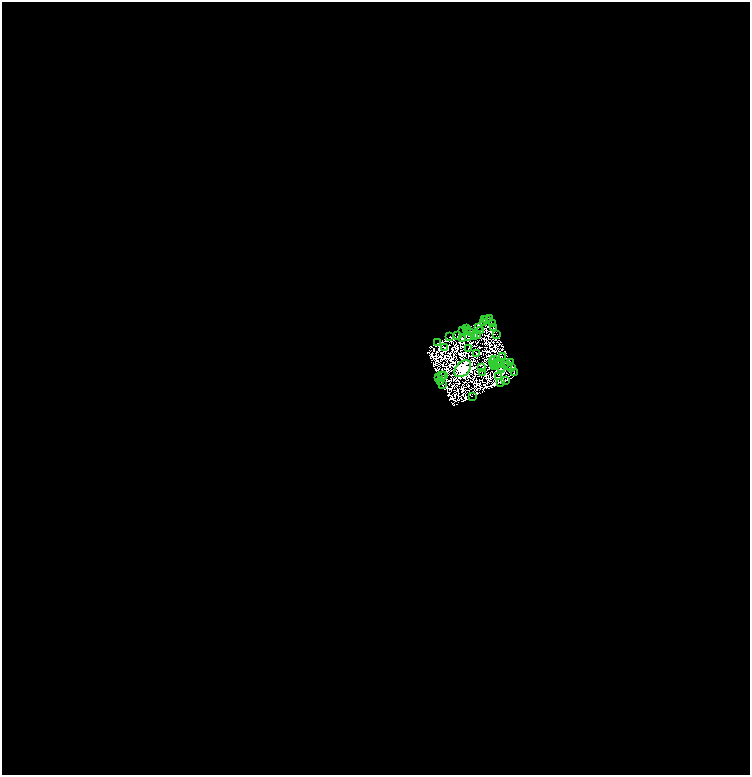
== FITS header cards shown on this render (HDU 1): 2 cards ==
NAXIS1  =                 1496
NAXIS2  =                 1546

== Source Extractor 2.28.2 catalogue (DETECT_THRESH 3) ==
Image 1496 x 1546 px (HDU 1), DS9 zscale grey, zoomed out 1/2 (1 PNG px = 2 x 2 image px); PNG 752 x 777 px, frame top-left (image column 1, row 1546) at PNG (2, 2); each listed source drawn as its Kron ellipse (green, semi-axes under 4 px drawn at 4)
Background 0.12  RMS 1.4e-05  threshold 4.14e-05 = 3 sigma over >= 5 px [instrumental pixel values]
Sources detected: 163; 114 cannot appear on this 1/2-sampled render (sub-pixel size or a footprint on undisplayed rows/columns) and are neither listed nor drawn; the other 49 listed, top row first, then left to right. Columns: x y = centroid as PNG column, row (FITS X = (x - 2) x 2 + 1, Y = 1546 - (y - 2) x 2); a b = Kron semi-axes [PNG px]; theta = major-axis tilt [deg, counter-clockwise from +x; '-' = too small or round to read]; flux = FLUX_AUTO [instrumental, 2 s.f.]
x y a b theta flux
486 319 2 1 - 0.74
489 319 3 2 - 4.3
485 320 2 1 - 1.2
484 323 2 1 - 0.17
492 324 3 1 - 1.6
478 327 2 2 - 0.31
494 328 2 2 - 1.4
466 329 3 1 - 1
462 330 2 1 - 0.33
480 330 2 2 - 0.26
468 331 2 1 - 1.1
471 332 2 1 - 0.62
497 334 2 1 - 0.17
458 335 3 2 - 0.49
450 336 2 1 - 1
469 336 2 1 - 0.084
477 336 3 2 - 0.026
475 337 2 1 - 0.42
462 338 2 2 - 0.6
437 342 3 2 - 0.81
445 347 3 1 - 0.15
469 348 2 1 - 0.55
477 354 2 1 - 0.46
502 356 3 1 - 0.76
495 360 2 1 - 0.69
493 362 2 1 - 0.57
497 362 2 1 - 0.45
510 362 2 1 - 1.9
505 363 2 1 - 0.81
494 365 2 1 - 0.22
500 365 2 1 - 0.46
507 365 3 2 - 2
482 367 2 1 - 0.49
494 367 2 1 - 0.011
501 367 3 1 - 0.18
511 367 2 1 - 0.46
463 369 10 6 45 1800
502 370 2 1 - 0.21
482 372 3 2 - 1.9
514 373 2 1 - 0.097
441 376 2 1 - 0.41
443 376 2 1 - 0.016
499 377 2 1 - 1.4
439 378 3 1 - 1.3
506 380 2 2 - 3.5
441 382 2 2 - 1.5
500 382 3 2 - 1.5
442 385 2 1 - 0.4
472 397 2 1 - 0.4
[114 sub-pixel or undisplayed-footprint detections neither listed nor drawn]